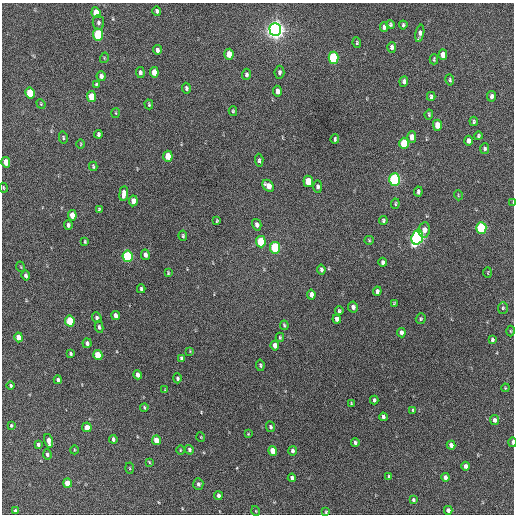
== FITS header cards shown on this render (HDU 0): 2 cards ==
NAXIS1  =                  512 / Axis length
NAXIS2  =                  512 / Axis length

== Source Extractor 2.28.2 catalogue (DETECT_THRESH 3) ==
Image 512 x 512 px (HDU 0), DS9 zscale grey, 1 PNG px = 1 image px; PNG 516 x 516 px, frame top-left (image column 1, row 512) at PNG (2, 3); each listed source drawn as its Kron ellipse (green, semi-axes under 4 px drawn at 4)
Background 293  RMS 17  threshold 50.1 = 3 sigma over >= 5 px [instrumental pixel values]
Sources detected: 154; all 154 listed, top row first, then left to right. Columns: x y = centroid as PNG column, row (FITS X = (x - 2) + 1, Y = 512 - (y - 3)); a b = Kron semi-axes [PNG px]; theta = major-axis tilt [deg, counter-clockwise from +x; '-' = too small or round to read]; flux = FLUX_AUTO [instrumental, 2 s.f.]
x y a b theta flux
157 11 5 4 - 2300
96 13 5 4 - 22000
98 23 7 5 -81 3000
390 24 4 4 - 1700
403 25 4 3 - 1800
384 27 5 4 - 3700
275 30 6 6 - 870000
420 33 9 4 79 4500
98 35 6 5 - 77000
357 43 5 4 - 1400
392 47 5 4 - 3900
157 50 5 3 - 3600
229 54 5 4 - 12000
443 55 5 4 - 10000
104 58 5 3 - 940
333 58 6 5 - 74000
434 59 5 3 - 1400
140 72 5 4 - 2500
154 72 5 4 - 12000
279 72 6 5 - 2600
246 74 5 4 - 2300
101 76 5 4 - 3600
450 80 5 4 - 1900
404 81 5 4 - 3100
96 85 4 3 - 1700
186 88 5 4 - 2300
277 91 5 4 - 5900
30 93 5 4 - 40000
431 96 4 3 - 1900
492 96 5 4 - 3400
91 97 5 4 - 24000
41 104 5 4 - 1100
149 104 5 3 - 1400
233 111 5 3 - 1500
116 113 5 3 - 1000
429 114 5 3 - 1400
474 121 4 3 - 1500
437 125 5 4 - 14000
98 134 4 3 - 2000
478 136 4 4 - 1700
63 137 6 4 -77 1600
412 137 6 4 -89 8500
335 139 5 3 - 1900
469 141 5 4 - 4300
404 143 6 4 -88 44000
81 144 5 3 - 970
485 149 5 4 - 2200
168 156 5 4 - 21000
259 160 6 4 -85 2100
6 162 5 4 - 16000
93 166 4 3 - 1300
395 179 6 5 - 200000
308 181 5 4 - 25000
268 186 7 5 -47 9600
318 187 6 4 90 3000
3 188 5 2 - 960
418 192 5 3 - 2500
124 194 7 4 83 7500
458 195 5 3 - 890
133 201 5 4 - 6400
513 202 4 2 - 800
395 204 5 3 - 1300
99 209 4 3 - 1400
72 215 5 4 - 14000
217 221 3 2 - 1100
383 221 4 4 - 1800
68 225 4 3 - 3000
257 225 6 4 -74 4500
481 228 6 5 - 100000
424 230 7 6 - 8000
183 236 5 3 - 1600
417 237 7 5 72 330000
369 240 4 4 - 1200
85 242 3 3 - 1200
261 242 6 5 - 44000
275 248 6 5 - 87000
145 255 5 4 - 3600
127 256 6 5 - 99000
383 262 4 4 - 2600
21 267 5 3 - 860
321 269 5 3 - 2200
488 272 5 3 - 800
168 273 3 3 - 1100
26 275 5 3 - 2500
141 289 4 3 - 1700
377 291 4 3 - 3000
311 295 5 4 - 6500
394 304 4 3 - 1200
353 307 5 5 - 3800
503 308 6 5 - 1600
339 311 4 4 - 1700
116 315 5 4 - 4000
97 318 5 4 - 2500
337 319 4 4 - 3800
421 319 5 5 - 1500
70 321 5 4 - 38000
284 325 5 3 - 1500
99 327 6 4 -82 2100
510 331 5 3 - 1100
401 333 4 4 - 3900
19 337 5 4 - 11000
280 337 4 3 - 1300
492 340 4 4 - 2000
87 343 5 4 - 2900
275 345 5 4 - 7100
190 351 3 3 - 790
71 354 4 3 - 1700
98 355 5 4 - 26000
181 358 4 3 - 1700
260 365 6 3 -81 1500
138 375 5 4 - 5300
177 378 5 4 - 2200
58 380 4 3 - 2500
11 386 4 3 - 1700
505 388 4 3 - 910
165 390 4 4 - 930
374 400 4 3 - 2200
351 403 4 3 - 950
144 407 4 3 - 1400
413 410 3 3 - 1300
383 417 4 3 - 2500
494 420 5 4 - 4100
11 425 4 3 - 1200
87 427 5 4 - 9900
270 427 5 4 - 1900
248 434 3 2 - 770
201 437 5 3 - 840
113 439 4 3 - 2500
156 440 5 4 - 13000
49 441 7 4 -77 6700
355 442 4 3 - 2200
513 442 5 2 - 3500
38 444 4 3 - 2800
451 445 4 4 - 5200
74 450 4 3 - 890
180 450 5 3 - 1000
189 450 5 4 - 2100
273 451 5 4 - 18000
292 451 5 4 - 2500
47 454 5 4 - 2600
149 462 4 2 - 930
465 466 4 3 - 3900
130 468 5 3 - 1000
389 476 4 3 - 1300
445 477 4 4 - 4700
292 478 4 3 - 2600
67 483 5 4 - 16000
198 484 6 5 - 2700
218 496 4 3 - 3100
413 500 4 4 - 1900
448 510 4 4 - 4100
15 511 4 3 - 1700
256 511 5 3 - 860
326 512 4 4 - 1200
At the frame edge (FLAGS 8, measured only in part): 2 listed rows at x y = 513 202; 513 442